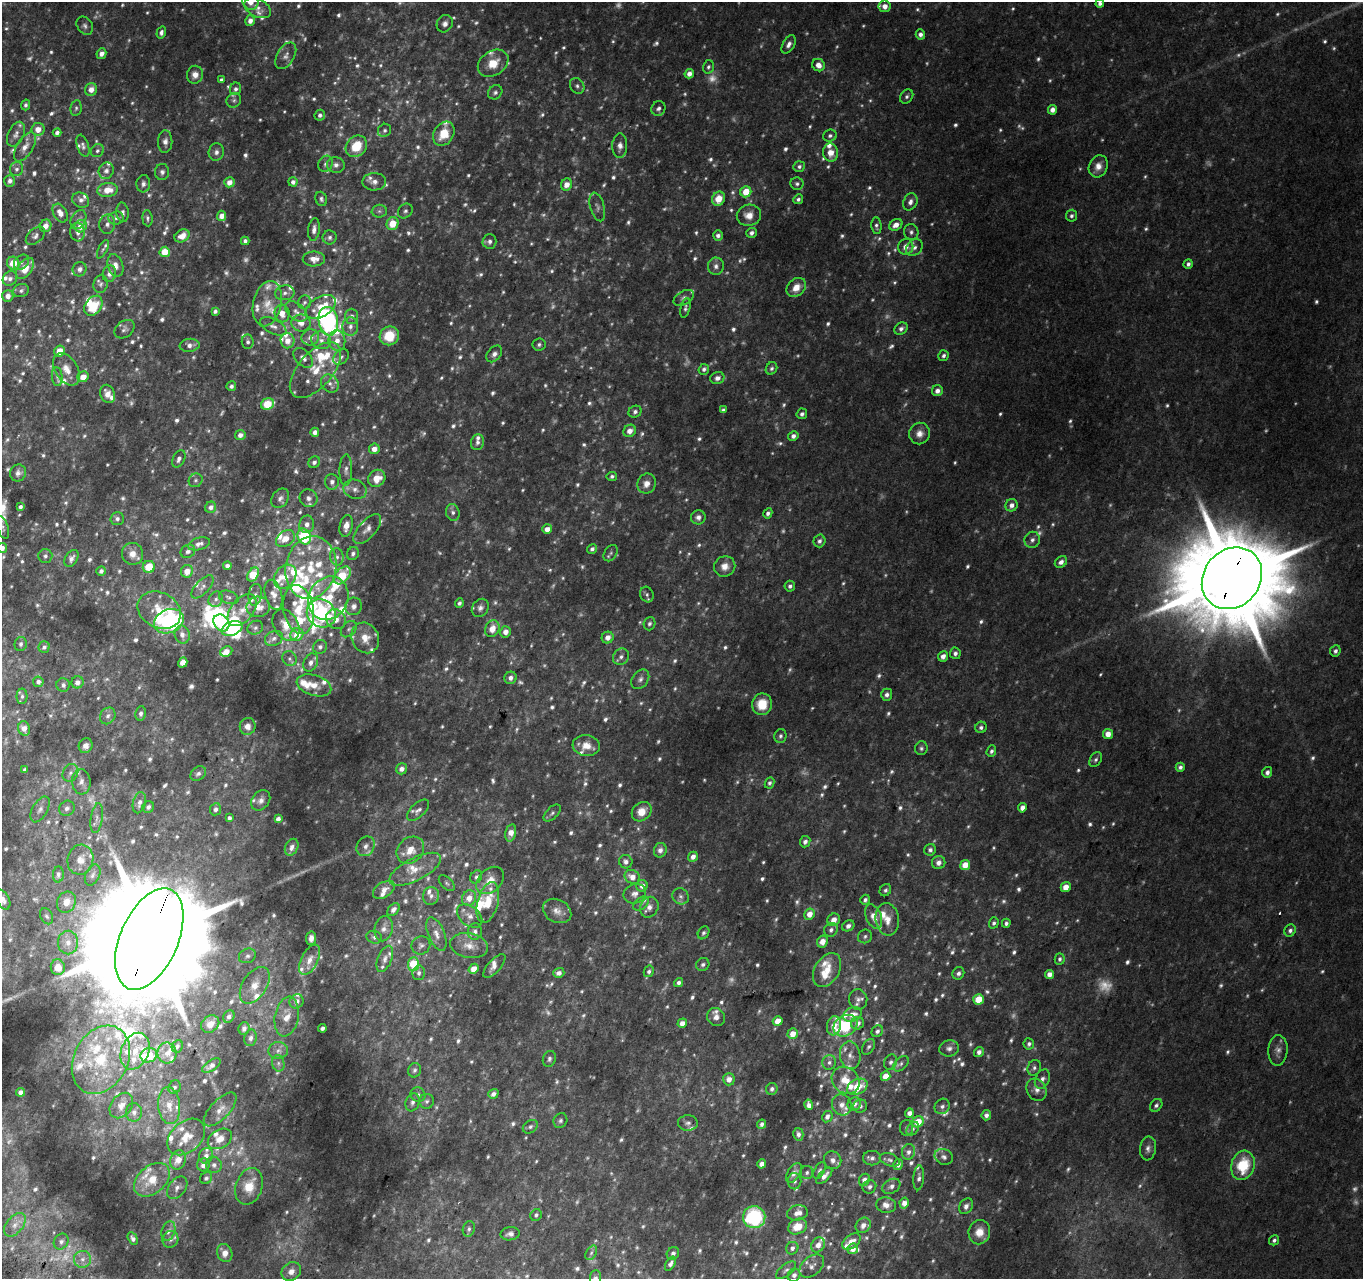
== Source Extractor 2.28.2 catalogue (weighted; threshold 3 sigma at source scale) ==
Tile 7 of 4 x 4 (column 3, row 2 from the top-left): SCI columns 2746-4106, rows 2873-4149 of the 5485 x 5679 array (HDU 1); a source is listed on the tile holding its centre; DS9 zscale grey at full resolution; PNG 1365 x 1281 px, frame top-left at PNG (2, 2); each listed source drawn as its Kron ellipse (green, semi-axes under 4 px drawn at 4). Shown black and unused: <1% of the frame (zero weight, under 2 of 3 exposures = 2% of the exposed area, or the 3 px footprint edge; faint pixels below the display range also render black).
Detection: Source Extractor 2.28.2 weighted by HDU 2 'WHT'; one run over the whole footprint, this tile lists its part. Background 0.0468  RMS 0.011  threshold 0.0475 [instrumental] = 3 sigma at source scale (4.5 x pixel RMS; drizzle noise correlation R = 1.50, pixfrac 1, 0.0396/0.0396 arcsec/px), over >= 5 px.
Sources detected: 1365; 295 too faint to see at this stretch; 7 inside a brighter object's white glare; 1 cosmic-ray / hot-pixel residue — neither listed nor drawn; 138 inside a brighter listed object's ellipse — not listed separately; of the other 924, all 500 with FLUX_AUTO >= 2.78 (the completeness limit of this list) listed and drawn (424 fainter detections not listed), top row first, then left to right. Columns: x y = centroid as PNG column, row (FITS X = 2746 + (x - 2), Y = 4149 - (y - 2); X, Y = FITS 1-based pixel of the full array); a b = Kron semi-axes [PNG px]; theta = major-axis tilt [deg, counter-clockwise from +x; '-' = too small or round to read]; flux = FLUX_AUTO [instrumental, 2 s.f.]
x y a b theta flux
250 2 8 7 - 11
1100 3 4 4 - 3.8
885 6 6 5 - 9
258 8 14 9 -28 8.5
250 21 5 5 - 6.5
445 24 9 7 56 5.3
85 26 10 7 -56 4
161 32 6 4 72 3.4
920 34 5 4 - 4.6
789 44 10 6 59 5.3
101 54 5 5 - 6.9
286 56 14 8 59 6.6
493 63 16 12 34 21
818 65 6 6 - 8.7
708 67 7 5 75 2.8
689 74 5 4 - 7.1
195 75 9 8 - 8.3
221 80 4 4 - 4
577 86 8 7 - 3.4
91 89 6 6 - 10
235 89 6 5 - 3.5
495 92 8 6 43 3.1
907 97 7 6 - 3.2
234 100 7 6 - 3.1
26 105 5 4 - 2.8
76 108 8 5 80 2.9
658 108 7 6 - 4.3
1052 110 5 4 - 6.9
320 115 5 5 - 3.6
38 129 6 6 - 11
385 130 7 6 - 3
57 133 4 4 - 4.2
16 134 13 8 64 5.6
444 134 13 10 59 22
830 136 7 6 - 3.4
165 142 11 7 88 6
83 146 11 5 -71 3.6
356 146 11 9 47 32
620 146 12 7 89 6.8
25 147 16 8 58 9.8
97 151 7 6 - 2.8
216 152 9 7 76 5.1
831 153 9 7 -79 14
325 164 8 7 - 4.1
336 165 9 8 - 5.5
799 166 6 5 - 3.2
1098 166 11 9 65 9.7
17 169 7 6 - 3.7
106 171 8 7 - 4.8
162 172 8 7 - 3.7
10 181 6 5 - 5
229 182 5 5 - 8.6
293 182 4 4 - 4.2
374 182 12 8 1 6.6
143 184 8 7 - 4
797 184 6 6 - 3
567 185 6 5 - 10
107 190 10 7 9 17
746 192 5 5 - 20
321 199 7 5 -68 2.8
718 199 7 6 - 19
798 199 5 4 - 3.1
81 200 9 7 -31 5.5
910 202 9 7 64 5.7
597 207 15 7 -74 4.6
379 211 7 6 - 3.4
405 211 8 6 48 3.2
123 212 10 6 -83 4.2
60 213 10 6 -60 9.5
749 215 12 10 11 12
222 216 5 4 - 7.9
1071 216 6 5 - 3.2
116 218 7 7 - 4
147 218 8 5 -84 2.8
78 220 10 7 61 5
107 224 10 8 80 5.7
392 224 6 6 - 20
896 225 7 5 36 9
45 226 6 5 - 8.2
81 226 6 6 - 14
876 226 8 5 -85 3.1
314 229 11 6 82 5.8
78 232 9 7 -83 6.1
911 232 8 7 - 3.6
751 233 5 5 - 4.2
718 235 5 5 - 4.3
35 236 11 7 42 4.4
182 236 8 6 29 12
330 237 7 7 - 3.5
245 241 4 4 - 2.9
489 241 7 7 - 4.5
906 247 8 7 - 8.2
914 248 9 7 47 4.5
103 249 10 4 63 2.8
165 252 5 5 - 23
314 259 11 7 1 10
21 262 8 6 44 3.8
13 263 6 6 - 22
1188 264 5 4 - 3.4
115 265 11 7 -73 7.9
716 266 8 8 - 4.8
25 269 12 7 53 23
80 269 7 6 - 4.7
109 274 8 6 75 5.9
10 278 8 6 44 4.9
101 284 9 7 74 3.6
796 287 11 8 44 14
21 291 8 6 21 3.6
285 293 9 7 8 5.6
8 296 6 5 - 8
684 298 11 6 29 4.4
305 302 7 6 - 3.2
267 304 23 14 77 21
93 306 11 8 54 30
321 307 16 10 30 21
685 308 10 4 77 2.8
215 311 4 4 - 3.4
296 311 13 8 -40 7.1
282 313 9 7 -80 11
352 316 7 6 - 4.2
328 321 14 9 -80 250
301 323 10 8 -9 10
273 326 14 7 -28 6.1
350 326 9 8 - 5.7
124 329 11 8 38 3.9
901 329 7 5 35 4.1
389 336 10 9 - 30
310 337 9 8 - 8.1
321 340 10 8 -23 8
287 341 7 7 - 11
337 341 10 8 -84 10
248 342 7 6 - 3.4
539 344 6 6 - 3.1
190 345 10 6 7 6.8
59 351 5 5 - 16
494 354 9 6 51 4.9
943 356 5 5 - 3.6
341 357 9 6 44 3.2
303 358 11 7 -47 6.8
771 368 6 5 - 2.9
67 369 18 11 -58 15
704 369 5 5 - 3.5
315 370 33 17 49 35
57 377 9 5 -84 3.6
83 377 6 5 - 12
717 378 7 6 - 5.6
330 383 9 8 - 5.9
231 386 5 5 - 3.5
937 391 5 5 - 6.2
108 394 9 7 -68 8.7
268 404 6 5 - 36
723 410 4 4 - 3
635 412 7 6 - 3.6
802 414 5 5 - 3.7
630 431 6 5 - 9
315 432 4 4 - 6.3
919 434 11 10 - 8.9
240 435 5 5 - 6.7
793 436 5 4 - 5
477 442 8 6 75 3.8
374 449 5 5 - 9.6
179 459 9 6 64 5.3
314 462 6 5 - 4.1
346 470 16 6 89 5.7
18 473 8 8 - 5.7
612 476 5 4 - 2.8
377 478 9 8 - 17
196 480 7 6 - 2.9
332 482 8 7 - 6
647 484 10 9 - 9.5
355 489 12 9 -22 8.4
280 498 10 8 55 4.7
308 498 9 8 - 5.6
1011 505 6 6 - 6.1
20 507 4 4 - 3.9
211 507 6 5 - 5.3
453 512 8 6 -73 3.8
768 513 5 4 - 3.9
698 517 7 7 - 4.9
117 519 7 6 - 4.5
307 524 9 7 80 5.8
346 526 11 6 78 11
3 527 12 5 -70 3.3
367 529 18 8 48 9.6
547 529 5 4 - 8.6
304 536 8 6 -65 97
285 539 10 7 33 13
1032 540 8 7 - 4.7
819 541 6 6 - 4
199 544 11 6 16 5.3
2 548 5 5 - 7.2
592 549 5 4 - 3.6
188 551 7 6 - 3.7
353 553 7 5 60 4.2
611 553 9 6 55 3.2
132 554 11 10 - 11
45 556 7 7 - 3.3
337 557 8 6 -80 4.3
71 558 9 6 57 5.2
1061 562 7 5 43 4.9
227 566 4 4 - 4.4
725 566 11 10 - 10
149 567 6 6 - 26
311 568 31 25 78 63
101 571 5 4 - 3.8
187 571 6 6 - 13
253 575 7 5 60 44
342 575 10 6 48 38
285 577 13 10 50 16
1232 578 33 28 49 26000
790 586 5 5 - 3.6
203 587 14 6 47 5.3
255 595 11 6 82 4.4
274 595 15 8 -76 8.6
647 595 8 6 -63 3.3
229 597 10 6 -18 3.4
328 598 22 19 61 38
216 599 8 7 - 3.8
459 603 5 4 - 2.9
354 606 9 8 - 6.1
258 607 12 10 8 14
480 608 9 8 - 4.8
299 609 25 15 -80 34
159 610 23 17 -28 29
242 610 18 11 52 14
321 613 15 13 -37 87
336 619 10 9 - 10
169 621 15 11 24 160
221 623 9 7 -50 73
649 624 7 5 72 3.2
286 625 17 12 -59 15
232 628 11 7 22 68
255 628 8 6 26 3.6
349 629 9 6 47 3.5
492 629 9 7 64 13
505 632 5 5 - 7.8
182 635 9 7 -77 7
297 635 7 6 - 19
608 637 6 5 - 8.3
274 638 9 7 26 5.2
365 638 16 13 -66 18
21 644 7 6 - 3.4
44 647 6 5 - 3.5
320 647 7 6 - 4.3
226 651 6 5 - 11
1335 651 6 5 - 3.5
955 653 6 5 - 4.1
943 656 5 5 - 7
621 657 8 7 - 4.7
290 659 8 7 - 3.5
183 662 5 4 - 12
311 663 9 7 63 6.2
510 678 6 6 - 6.2
640 679 11 8 53 5.2
38 682 5 5 - 4.5
77 682 6 6 - 6.5
63 685 7 6 - 3.5
314 685 18 10 -18 17
887 695 6 5 - 4.3
22 696 8 5 89 3.2
762 704 11 10 - 26
141 713 7 5 82 3.4
108 716 9 7 56 4.7
248 726 8 8 - 7.9
981 727 6 5 - 3.4
24 728 7 6 - 8.8
1108 734 5 5 - 10
780 736 7 6 - 3
86 746 7 7 - 6.1
586 746 13 10 -7 14
921 748 7 6 - 2.8
991 751 6 4 70 3.3
1096 760 8 5 57 2.9
1180 767 4 4 - 4
402 769 6 5 - 6.3
25 770 4 4 - 3.6
1267 772 5 5 - 4.6
70 773 9 7 62 4.8
198 774 8 6 41 4.3
81 782 12 9 -85 7.7
769 783 6 4 65 2.8
261 800 11 8 52 5.7
139 803 11 6 76 6.2
148 807 6 5 - 4.5
67 808 8 7 - 4.5
1022 808 5 4 - 6.8
40 809 14 7 60 6.2
215 809 6 5 - 4.2
418 810 13 7 44 5.3
642 812 11 8 43 15
552 813 10 6 44 3.2
97 818 15 6 82 5.7
229 818 4 4 - 3.6
278 819 4 4 - 4.6
511 833 9 5 76 12
805 842 6 5 - 4.3
366 846 10 8 57 6.5
292 847 9 6 63 5.4
410 850 15 12 43 17
660 850 7 6 - 5.9
930 850 6 5 - 4
693 857 5 4 - 7
80 860 15 13 73 12
626 862 7 6 - 4.8
939 863 7 6 - 6.8
965 865 5 5 - 18
415 869 28 11 27 22
58 874 8 5 86 3.4
93 875 11 7 65 4.3
476 877 7 5 55 2.8
632 877 8 6 -32 11
490 880 16 11 43 15
447 883 10 5 -44 2.9
642 886 6 5 - 6.6
1066 887 5 4 - 12
384 890 12 7 33 7.9
885 890 6 5 - 3.1
635 894 11 9 24 7.2
431 896 9 8 - 4.7
681 896 9 7 -43 4.3
469 898 8 6 60 12
3 900 10 6 -66 5.8
865 900 5 4 - 3.1
66 902 11 9 61 12
488 902 21 10 75 31
641 903 9 5 37 3.2
649 907 11 9 65 7
393 910 7 5 52 5.2
557 911 15 11 -28 9.9
809 914 6 5 - 11
47 916 8 6 -64 2.8
470 916 14 9 -39 9.5
874 916 13 7 -67 13
887 919 16 11 -83 14
834 920 6 6 - 10
994 923 5 5 - 2.8
1006 923 4 4 - 3.1
848 926 6 5 - 4.7
384 929 13 9 77 6.5
831 930 7 6 - 4.1
1290 930 6 5 - 4.4
475 931 8 7 - 4.5
703 933 7 5 57 2.8
436 934 17 8 -68 8.7
865 936 7 6 - 3
374 937 8 6 -18 3.1
311 938 6 5 - 5.2
149 939 54 29 66 59000
822 941 6 5 - 10
68 942 12 10 -90 10
421 945 9 9 - 3.8
469 946 19 12 -10 14
247 956 9 7 23 3.9
385 959 14 7 68 5.6
1060 959 6 5 - 3
310 960 16 8 64 10
413 964 7 5 86 46
703 965 7 6 - 3.5
494 966 15 6 48 6.7
58 967 8 7 - 14
474 969 5 4 - 12
827 970 18 12 59 21
649 971 6 5 - 3.2
419 973 7 6 - 3.1
559 973 6 5 - 6.5
958 973 6 5 - 4
1049 974 4 4 - 7.6
678 983 5 4 - 3.9
255 985 20 12 58 16
858 999 10 9 - 5.8
978 999 5 5 - 26
296 1001 7 6 - 6.1
852 1015 9 7 19 12
287 1016 20 12 80 15
229 1017 6 5 - 3.6
716 1017 9 8 - 6.3
778 1021 5 4 - 12
682 1023 5 4 - 8.8
858 1023 6 6 - 5.8
210 1024 10 8 39 8.6
834 1026 9 7 80 13
845 1026 12 10 32 62
244 1028 6 5 - 4.5
322 1028 4 3 - 3.6
877 1031 6 5 - 3.4
793 1034 5 5 - 15
251 1038 8 6 77 4.7
1029 1044 5 5 - 3.7
177 1046 6 5 - 3.1
868 1047 8 5 56 2.8
949 1048 10 8 9 5.8
1278 1050 15 9 87 7.4
135 1051 19 13 67 22
278 1051 10 8 1 5.4
979 1052 5 5 - 4.9
167 1053 10 9 - 9.3
149 1055 8 7 - 34
850 1055 14 10 -80 9
549 1059 8 6 68 3.3
101 1060 36 27 62 79
829 1062 7 7 - 3.9
891 1062 8 6 64 3.3
278 1063 8 6 -78 3.4
901 1064 9 6 44 3.5
211 1065 10 5 33 6.6
1034 1068 8 6 64 3.4
414 1070 7 6 - 3.2
885 1076 5 4 - 12
729 1079 6 6 - 8.1
1042 1079 10 7 65 5.4
846 1080 15 12 -39 20
174 1087 7 6 - 2.9
857 1087 11 7 28 25
772 1089 6 5 - 3.7
1037 1090 11 9 -61 7.1
21 1092 4 4 - 6.1
493 1094 5 4 - 4.9
418 1095 7 7 - 4.1
427 1101 7 7 - 3.4
412 1102 9 6 72 4.7
854 1104 7 6 - 6.1
121 1105 14 10 53 10
809 1105 5 4 - 5
842 1105 11 9 -62 8.2
1156 1105 7 5 48 3.3
169 1106 18 11 -83 18
860 1106 7 6 - 3.5
942 1106 8 7 - 3.9
220 1109 21 9 46 12
134 1112 9 8 - 6.1
909 1113 4 4 - 6
986 1115 5 4 - 4.5
827 1117 6 5 - 4.9
560 1121 7 6 - 3
918 1122 6 5 - 23
688 1123 10 8 2 4.9
762 1124 5 4 - 3.7
530 1127 8 6 34 3.2
906 1128 8 6 -89 3
913 1129 7 5 51 3.4
798 1134 6 5 - 4.4
186 1137 21 15 42 27
220 1139 13 9 30 13
1148 1148 12 8 82 5.6
908 1152 8 6 73 4.9
206 1156 8 7 - 6
944 1157 9 7 -25 4.3
872 1158 9 7 -1 4.6
178 1160 10 7 67 17
833 1160 9 8 - 6.3
890 1160 10 6 -20 3.5
762 1164 4 4 - 7.4
203 1165 6 6 - 9.4
214 1165 8 8 - 5.9
898 1165 5 5 - 5.4
1243 1165 15 11 72 49
819 1170 9 5 61 2.8
807 1172 6 6 - 2.8
794 1173 11 6 57 6.1
824 1176 10 5 46 7.2
206 1178 6 5 - 2.8
919 1178 12 5 86 4.6
152 1180 20 13 40 28
864 1180 6 5 - 5.9
795 1181 8 6 89 3.5
249 1186 19 13 71 25
891 1186 9 7 31 5.3
869 1187 7 6 - 4
177 1188 13 8 51 6.2
904 1203 5 4 - 8.8
886 1205 10 7 -9 8.7
966 1206 8 6 57 5.1
797 1213 10 7 14 8.4
536 1215 6 5 - 2.9
754 1217 11 11 - 100
15 1225 13 8 50 7.8
863 1225 8 7 - 8.2
798 1226 10 7 27 20
469 1229 8 6 73 3.3
168 1231 10 6 70 5.4
979 1232 12 11 - 14
510 1234 9 6 9 4.7
133 1238 6 4 -60 3.9
170 1239 8 7 - 4.4
1274 1240 5 4 - 3
61 1242 8 7 - 4.2
851 1242 10 6 36 12
818 1245 8 6 54 9.1
792 1248 6 6 - 4.9
853 1249 5 5 - 9.5
225 1253 9 7 -64 9
591 1253 8 5 60 2.9
673 1253 7 6 - 3.8
82 1259 8 8 - 6.1
670 1264 8 4 61 4.3
812 1266 14 9 40 7.4
786 1270 12 5 38 3.7
291 1271 10 8 40 7.9
794 1275 7 6 - 5.6
595 1278 8 5 88 4
Overlapping masked pixels (flux is a lower limit): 2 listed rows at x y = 1232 578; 149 939
Isophote crosses this tile's border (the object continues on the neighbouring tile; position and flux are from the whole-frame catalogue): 6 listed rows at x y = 250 2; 1100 3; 3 527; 2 548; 3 900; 595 1278